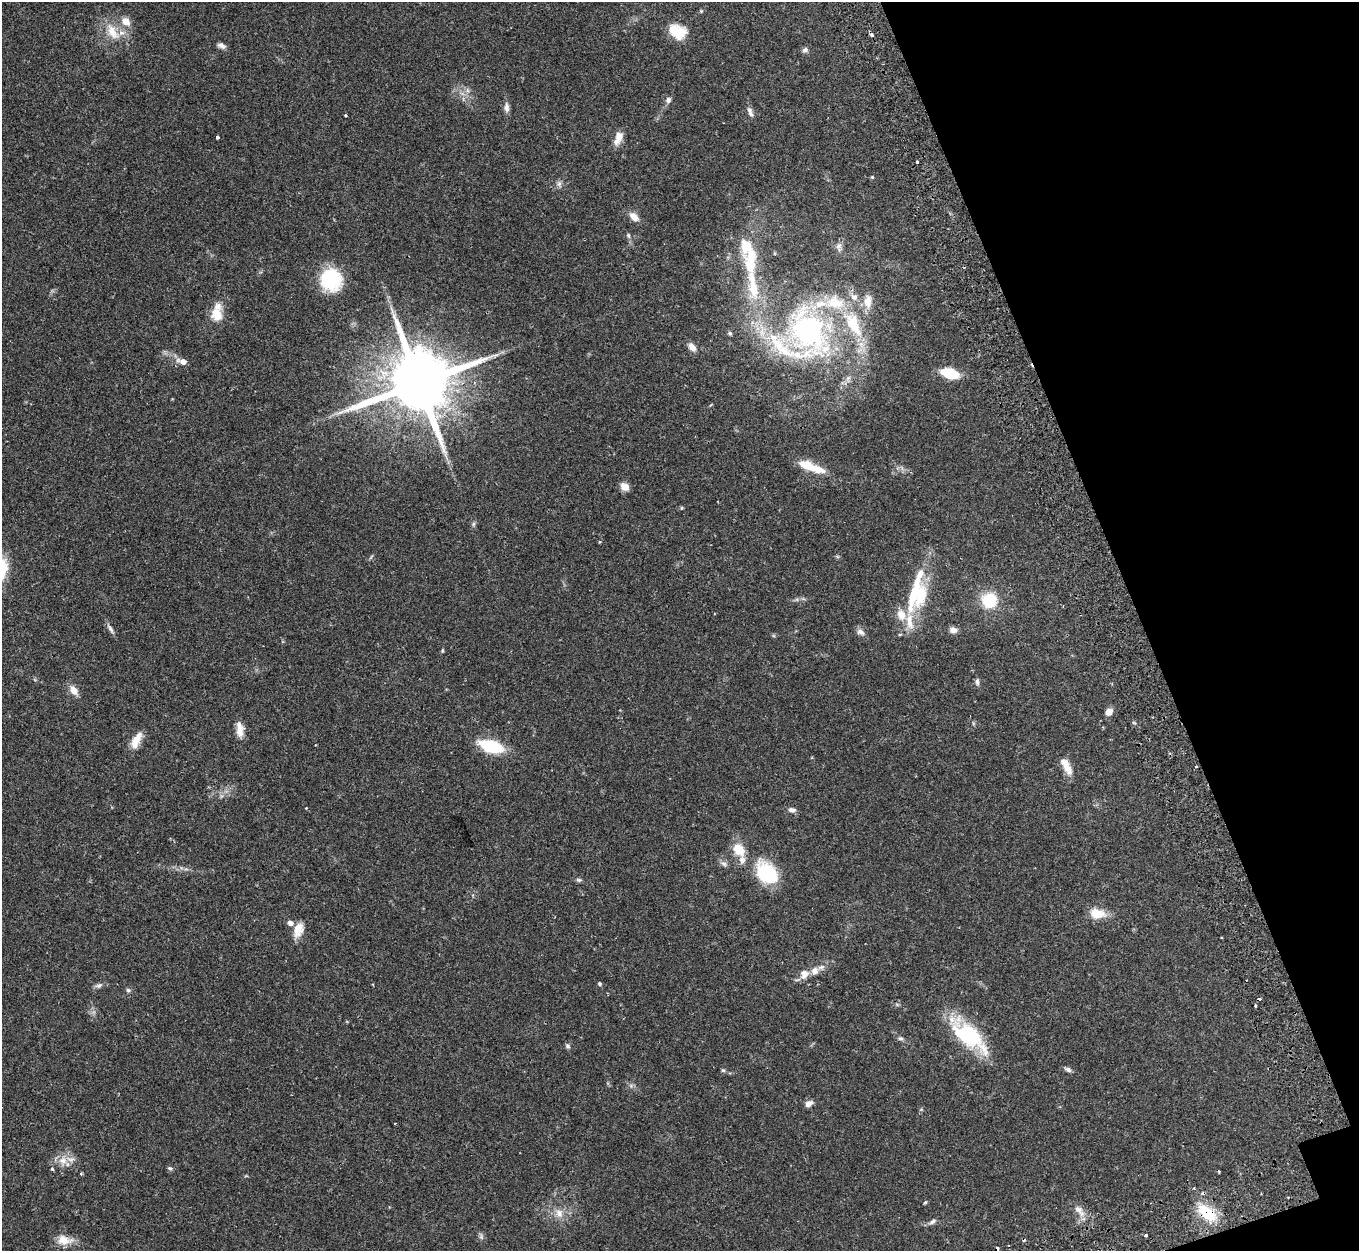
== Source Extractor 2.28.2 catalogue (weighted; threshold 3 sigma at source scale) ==
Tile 12 of 4 x 4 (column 4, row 3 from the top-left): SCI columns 4142-5498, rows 1433-2681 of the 5572 x 5527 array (HDU 1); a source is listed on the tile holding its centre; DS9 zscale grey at full resolution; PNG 1361 x 1253 px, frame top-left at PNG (2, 2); no overlay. Shown black and unused: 17% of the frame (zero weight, under 2 of 3 exposures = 4% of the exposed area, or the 3 px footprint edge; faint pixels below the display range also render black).
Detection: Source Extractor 2.28.2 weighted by HDU 2 'WHT'; one run over the whole footprint, this tile lists its part. Background 0.082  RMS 0.0059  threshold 0.0265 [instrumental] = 3 sigma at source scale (4.5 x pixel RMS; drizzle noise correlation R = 1.50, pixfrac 1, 0.05/0.05 arcsec/px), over >= 5 px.
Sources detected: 103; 1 inside a brighter object's white glare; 6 cosmic-ray / hot-pixel residue — not listed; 15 inside a brighter listed object's ellipse — not listed separately; the other 81 listed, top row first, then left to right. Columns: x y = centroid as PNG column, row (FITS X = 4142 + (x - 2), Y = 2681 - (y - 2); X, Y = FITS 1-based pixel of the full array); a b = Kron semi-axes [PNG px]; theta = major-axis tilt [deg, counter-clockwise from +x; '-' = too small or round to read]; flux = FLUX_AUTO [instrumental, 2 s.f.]
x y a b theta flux
126 21 13 10 -36 5
677 31 20 14 -28 15
112 32 28 13 -59 12
221 46 11 6 -24 2.2
805 50 8 6 29 1.7
467 90 7 4 -72 1.3
668 100 8 7 - 1.9
506 107 12 7 -88 2.9
749 110 9 7 -88 1.9
345 115 3 2 - 0.66
218 137 4 3 - 1.4
618 138 16 8 70 6.4
917 162 3 3 - 0.9
872 177 4 4 - 0.63
559 184 8 6 -71 1.7
634 217 14 8 -44 4.3
628 235 7 5 -75 1.1
839 247 11 7 -84 2.4
330 279 22 20 -52 38
753 285 52 13 -81 30
868 301 17 10 89 6.6
217 314 20 14 -85 9.1
853 324 44 18 -61 30
809 330 47 32 -57 120
730 333 6 4 -45 0.88
692 347 12 7 -52 3.5
183 361 11 6 -16 4.2
950 373 15 8 -15 21
419 383 20 16 20 6000
807 465 25 11 -23 11
624 487 9 7 -40 5
681 508 5 3 - 0.55
474 524 7 4 89 0.99
600 541 4 3 - 0.69
919 595 36 17 76 27
989 600 15 15 - 20
901 615 14 11 -63 6.4
110 628 15 5 -59 2.2
953 630 9 7 -8 3.3
860 632 11 7 -27 2.5
977 681 10 5 -89 1.5
73 690 12 8 -57 4.8
1109 712 9 7 47 3.4
240 729 20 9 -85 5.5
136 741 22 9 61 7.1
491 746 21 10 -15 34
1066 766 23 8 -61 6.7
1196 766 3 2 - 0.48
306 808 3 2 - 0.51
792 810 9 6 -11 2.2
739 849 17 13 -53 10
724 864 9 6 -30 1.8
767 873 21 15 -44 42
579 880 8 5 -15 1.1
1097 914 20 13 -6 8.9
298 930 19 11 73 6.8
1221 937 3 2 - 0.46
821 967 10 5 18 2.1
804 974 13 11 58 4.9
599 984 5 5 - 0.76
99 985 10 6 20 1.8
128 990 6 6 - 1
968 1035 43 17 -41 51
900 1038 7 6 - 1.3
567 1046 7 5 -51 1.2
1068 1069 9 6 -21 1.6
723 1070 5 5 - 0.88
809 1104 9 7 34 2.9
395 1123 2 2 - 0.58
63 1160 12 9 -24 5.4
170 1168 6 5 - 1.1
52 1169 4 3 - 1.2
81 1173 4 3 - 0.61
925 1202 5 4 - 0.68
1079 1211 21 9 -50 5.1
559 1213 13 10 -59 4.9
1207 1213 28 14 -41 18
933 1221 10 5 29 1.9
1146 1235 3 3 - 1.2
481 1237 9 3 85 1.1
64 1240 21 11 -3 7.3
Overlapping masked pixels (flux is a lower limit): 2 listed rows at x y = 419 383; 1207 1213